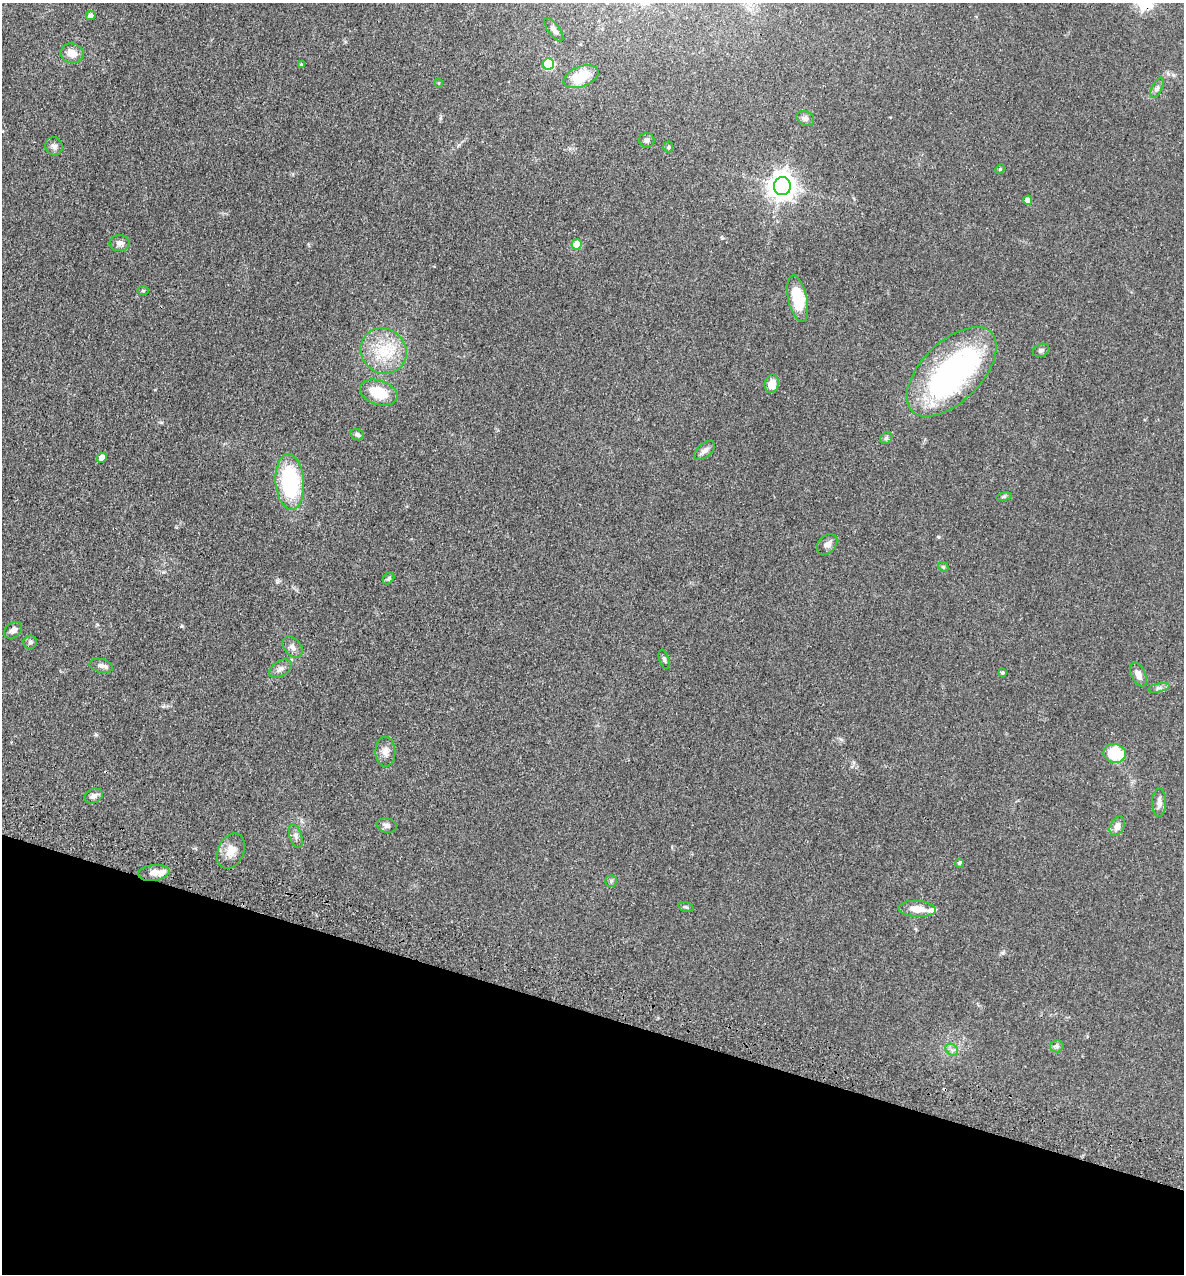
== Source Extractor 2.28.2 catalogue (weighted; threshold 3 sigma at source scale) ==
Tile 15 of 4 x 4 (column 3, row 4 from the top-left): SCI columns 2684-3865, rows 71-1342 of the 5248 x 5228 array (HDU 1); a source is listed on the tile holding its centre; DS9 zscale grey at full resolution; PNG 1186 x 1276 px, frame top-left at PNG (2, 3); each listed source drawn as its Kron ellipse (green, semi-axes under 4 px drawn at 4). Shown black and unused: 21% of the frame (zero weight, under 3 of 4 exposures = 6% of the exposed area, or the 3 px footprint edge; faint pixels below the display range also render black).
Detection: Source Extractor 2.28.2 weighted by HDU 2 'WHT'; one run over the whole footprint, this tile lists its part. Background 0.0402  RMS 0.0049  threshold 0.0219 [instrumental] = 3 sigma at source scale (4.5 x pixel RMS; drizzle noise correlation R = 1.50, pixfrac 1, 0.05/0.05 arcsec/px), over >= 5 px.
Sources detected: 60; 1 inside a brighter object's white glare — neither listed nor drawn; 2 inside a brighter listed object's ellipse — not listed separately; the other 57 listed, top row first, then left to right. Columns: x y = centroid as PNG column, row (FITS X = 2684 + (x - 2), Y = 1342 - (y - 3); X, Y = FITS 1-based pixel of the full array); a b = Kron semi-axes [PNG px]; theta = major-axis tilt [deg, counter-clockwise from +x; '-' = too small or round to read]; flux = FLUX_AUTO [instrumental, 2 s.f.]
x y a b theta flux
91 16 5 4 - 1.2
554 30 14 5 -54 2
72 53 12 9 -14 4.7
548 64 6 5 - 33
301 65 4 3 - 0.58
581 77 18 10 20 14
438 83 4 3 - 0.39
1157 88 11 5 64 1.4
805 118 9 7 -25 1.5
647 140 7 7 - 1.4
54 146 9 8 - 1.9
668 147 5 5 - 0.69
1000 169 5 4 - 0.56
782 186 9 8 - 540
1028 200 4 4 - 3.2
120 243 10 8 1 2.1
577 244 5 5 - 8.3
143 291 6 4 -1 0.53
798 298 23 9 -77 20
1041 350 8 6 23 1.3
383 351 24 22 -41 18
952 372 56 30 45 110
772 384 9 7 77 5
379 393 19 12 -19 14
357 435 7 5 -19 1.3
886 438 6 5 - 0.97
704 451 12 7 40 2.2
102 458 5 4 - 4.7
290 482 28 14 -85 45
1004 497 8 4 9 0.74
827 544 12 8 47 2.4
943 567 6 4 -45 0.64
389 579 6 5 - 0.99
13 630 10 7 38 2.4
30 642 7 6 - 1
293 647 12 8 -49 2.4
664 659 10 4 -73 1.1
101 666 12 6 -13 2
280 669 12 7 31 2.2
1002 673 4 4 - 0.95
1138 675 13 7 -64 3.2
1159 688 11 3 11 1.1
385 752 15 10 -90 3.4
1115 753 11 9 -8 21
94 796 9 7 23 2.2
1159 802 14 7 90 2.6
387 825 10 7 -12 1.8
1117 826 10 7 63 3.1
296 836 12 6 -72 1.8
231 851 18 13 65 5.8
959 863 4 4 - 0.83
154 873 15 8 7 3.7
611 881 6 6 - 0.94
686 907 8 4 -16 0.87
917 909 19 8 -4 6.4
1057 1046 7 6 - 1.2
952 1050 7 5 -42 1.3